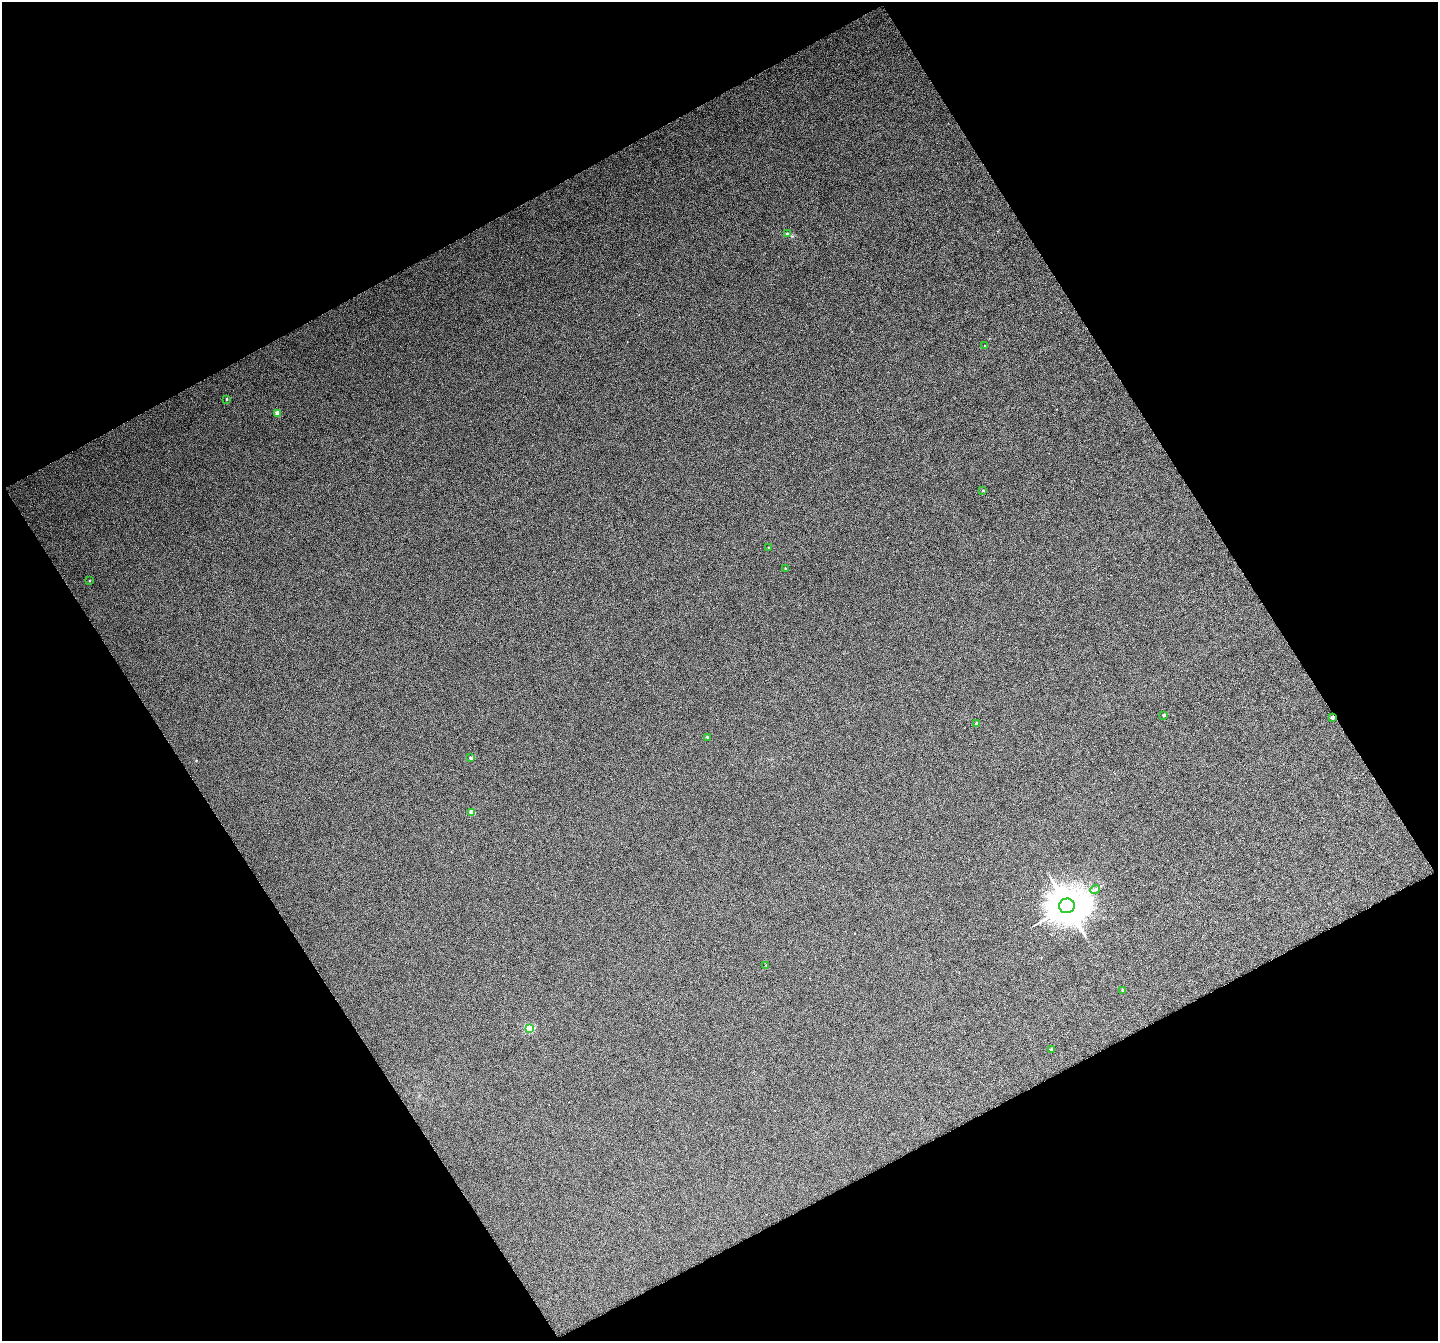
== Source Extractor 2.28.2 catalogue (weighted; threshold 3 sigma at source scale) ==
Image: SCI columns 3-2874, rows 127-2804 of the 2922 x 2922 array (HDU 1 of 3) = the unmasked area's bounding box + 8 px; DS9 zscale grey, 2 x 2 block average (1 PNG px = mean of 2 x 2 image px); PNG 1440 x 1343 px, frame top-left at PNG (2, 2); each listed source drawn as its Kron ellipse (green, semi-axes under 4 px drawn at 4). Shown black and unused: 47% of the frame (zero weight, under 4 of 8 exposures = <1% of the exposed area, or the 3 px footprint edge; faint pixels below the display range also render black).
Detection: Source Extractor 2.28.2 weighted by HDU 2 'WHT'. Background 0.109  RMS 0.31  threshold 1.25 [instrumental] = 3 sigma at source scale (4.09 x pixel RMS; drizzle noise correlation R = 1.36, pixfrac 0.8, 0.05/0.05 arcsec/px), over >= 5 px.
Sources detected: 20; all 20 listed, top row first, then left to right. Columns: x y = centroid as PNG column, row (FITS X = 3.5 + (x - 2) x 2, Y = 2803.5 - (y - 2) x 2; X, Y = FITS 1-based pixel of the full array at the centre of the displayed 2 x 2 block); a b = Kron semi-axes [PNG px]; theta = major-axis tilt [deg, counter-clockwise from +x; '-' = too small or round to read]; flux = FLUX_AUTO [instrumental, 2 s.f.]
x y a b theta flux
787 234 3 2 - 180
985 345 2 2 - 30
227 399 2 2 - 93
278 414 2 2 - 1000
983 490 2 2 - 87
769 547 2 2 - 34
785 568 2 2 - 39
89 581 2 2 - 43
1164 715 2 2 - 200
1332 717 2 2 - 450
976 723 2 2 - 230
707 737 2 2 - 86
471 758 2 2 - 280
472 812 2 2 - 1400
1095 890 5 2 - 70
1067 906 8 7 - 190000
766 965 2 2 - 37
1123 990 2 2 - 190
529 1028 3 3 - 4700
1051 1049 2 2 - 200
Overlapping masked pixels (flux is a lower limit): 1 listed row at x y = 1332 717